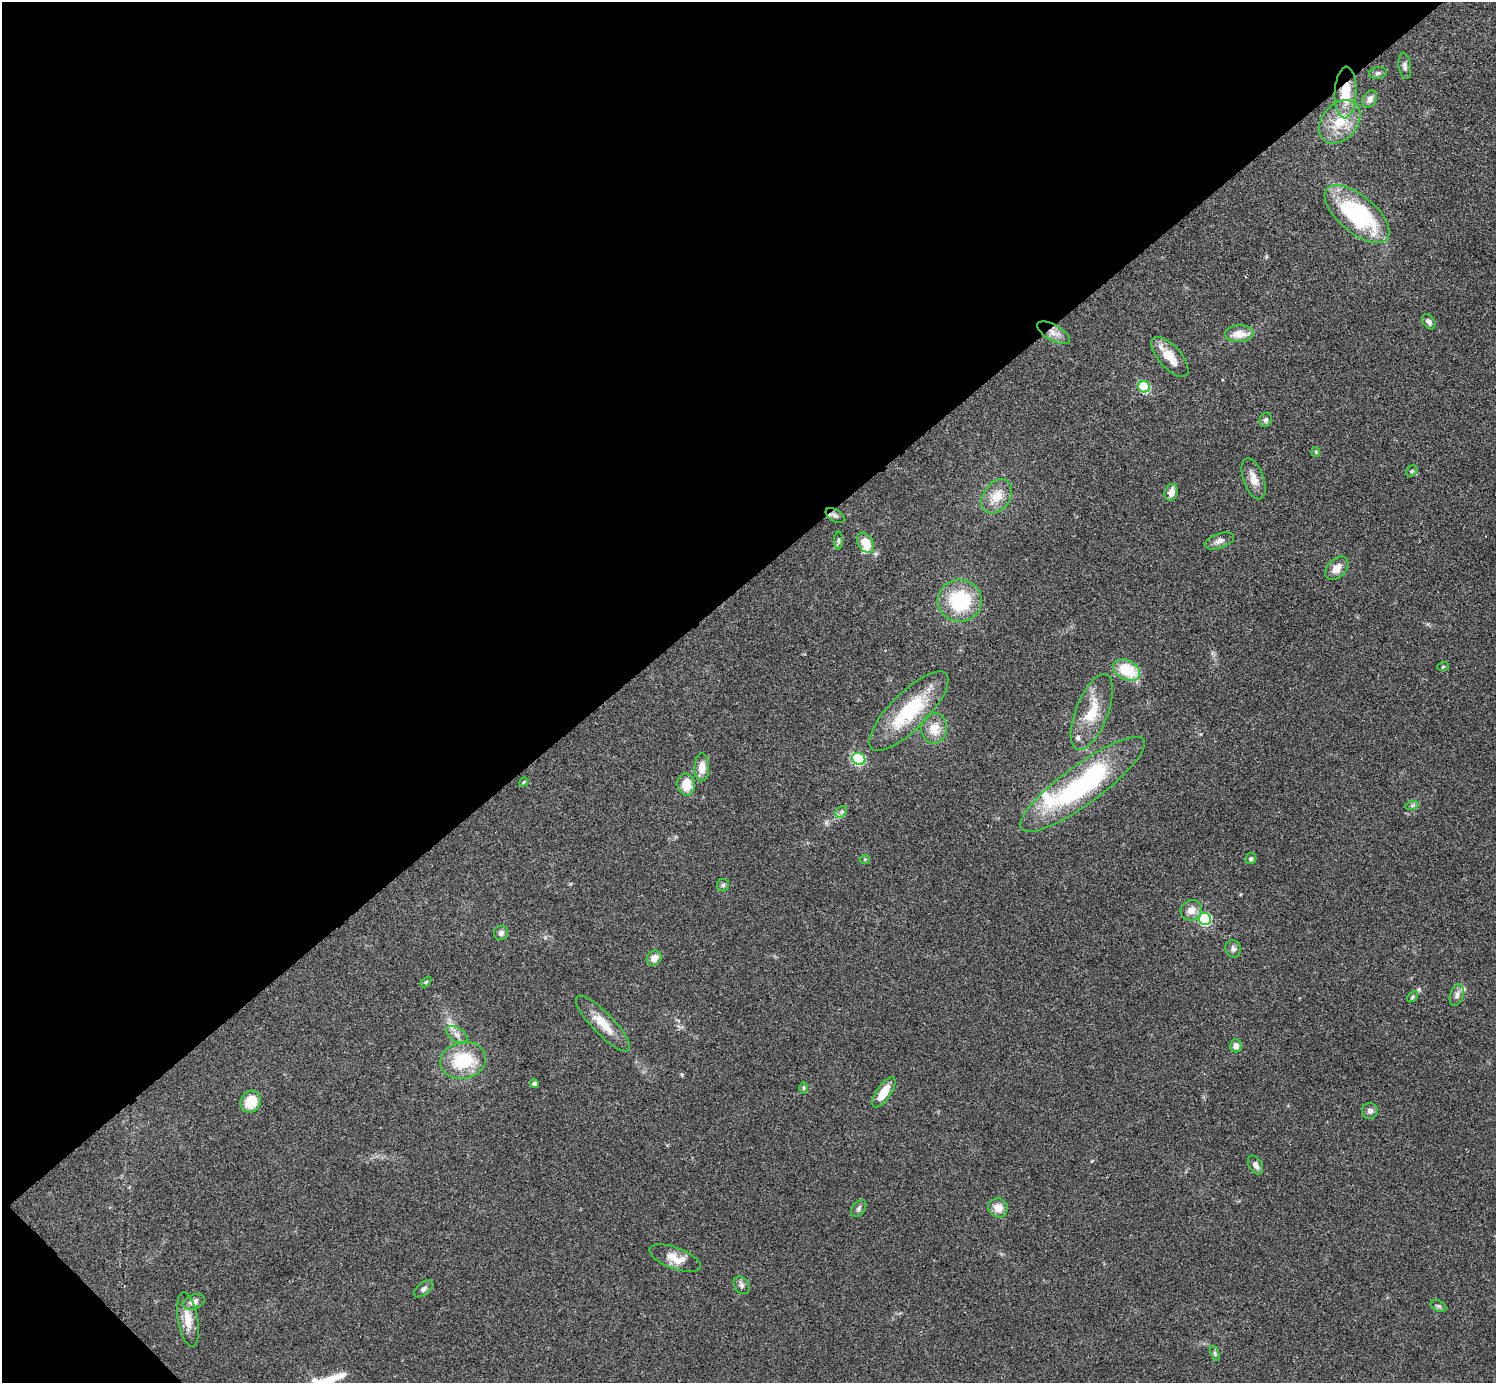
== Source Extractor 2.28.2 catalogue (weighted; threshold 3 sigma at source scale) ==
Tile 5 of 4 x 4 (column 1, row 2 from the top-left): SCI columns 3-1496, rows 2919-4299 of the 5980 x 5979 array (HDU 1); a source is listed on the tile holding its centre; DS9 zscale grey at full resolution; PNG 1498 x 1385 px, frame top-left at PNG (2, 2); each listed source drawn as its Kron ellipse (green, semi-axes under 4 px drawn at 4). Shown black and unused: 43% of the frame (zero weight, under 3 of 4 exposures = <1% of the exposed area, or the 3 px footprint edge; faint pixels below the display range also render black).
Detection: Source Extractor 2.28.2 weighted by HDU 2 'WHT'; one run over the whole footprint, this tile lists its part. Background 0.0612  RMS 0.0056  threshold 0.0251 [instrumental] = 3 sigma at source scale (4.5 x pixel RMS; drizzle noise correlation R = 1.50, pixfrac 1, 0.05/0.05 arcsec/px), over >= 5 px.
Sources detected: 70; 1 cosmic-ray / hot-pixel residue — neither listed nor drawn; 4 inside a brighter listed object's ellipse — not listed separately; the other 65 listed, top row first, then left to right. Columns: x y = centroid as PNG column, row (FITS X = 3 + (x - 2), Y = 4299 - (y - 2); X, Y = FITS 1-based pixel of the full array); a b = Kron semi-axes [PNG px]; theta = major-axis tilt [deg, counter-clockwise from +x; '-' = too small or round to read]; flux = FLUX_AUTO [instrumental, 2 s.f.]
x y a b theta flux
1405 66 13 6 -82 1.9
1378 73 9 5 10 1.4
1346 93 26 11 87 18
1370 99 9 6 57 2.7
1340 122 24 17 50 16
1357 214 39 18 -40 66
1429 322 8 5 -53 2.1
1054 333 18 8 -30 4.6
1239 334 14 8 3 8.4
1170 357 25 11 -48 10
1144 387 6 5 - 45
1266 420 7 6 - 1.4
1316 452 4 4 - 0.59
1412 471 6 5 - 0.87
1254 479 21 10 -71 6.4
1171 492 8 6 72 4.3
997 496 19 13 53 9.5
835 516 10 6 -33 1.7
839 540 9 4 90 1.1
1219 541 15 7 18 2.9
865 543 11 7 -58 9.5
1337 568 14 9 45 5
960 601 22 21 - 37
1443 667 6 3 19 0.58
1126 670 14 9 -26 22
909 711 53 18 45 39
1092 712 40 16 68 18
934 728 15 13 85 9.2
859 759 7 5 -36 45
702 767 14 7 90 7
524 782 5 3 - 0.66
1082 784 75 19 36 91
686 785 11 8 -83 10
1412 805 7 4 17 1.1
841 812 7 5 45 1.4
865 859 5 3 - 0.49
1251 859 5 5 - 1.3
723 885 6 6 - 1.1
1191 910 11 10 - 5.1
1205 919 6 6 - 58
501 933 7 7 - 1.9
1233 949 9 7 -62 1.8
654 958 8 7 - 4.4
426 982 6 4 45 0.62
1457 995 11 6 73 2.4
1412 997 6 4 41 0.93
603 1024 37 10 -46 12
457 1035 12 7 -33 2.9
1236 1046 6 5 - 3
463 1060 23 18 12 26
534 1084 4 4 - 2
803 1088 6 4 90 0.87
884 1092 18 7 56 8.9
251 1102 11 9 59 14
1370 1111 8 8 - 2.1
1256 1165 10 6 -59 2.3
859 1208 9 6 52 1.5
998 1208 10 9 - 5.5
675 1258 27 10 -21 8.3
741 1285 9 7 -56 1.9
424 1289 11 6 40 2
194 1302 12 7 20 3.3
1439 1306 8 5 -26 1.2
188 1319 28 10 -80 8.5
1215 1353 8 4 -69 0.89
Overlapping masked pixels (flux is a lower limit): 2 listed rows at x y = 1346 93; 1054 333